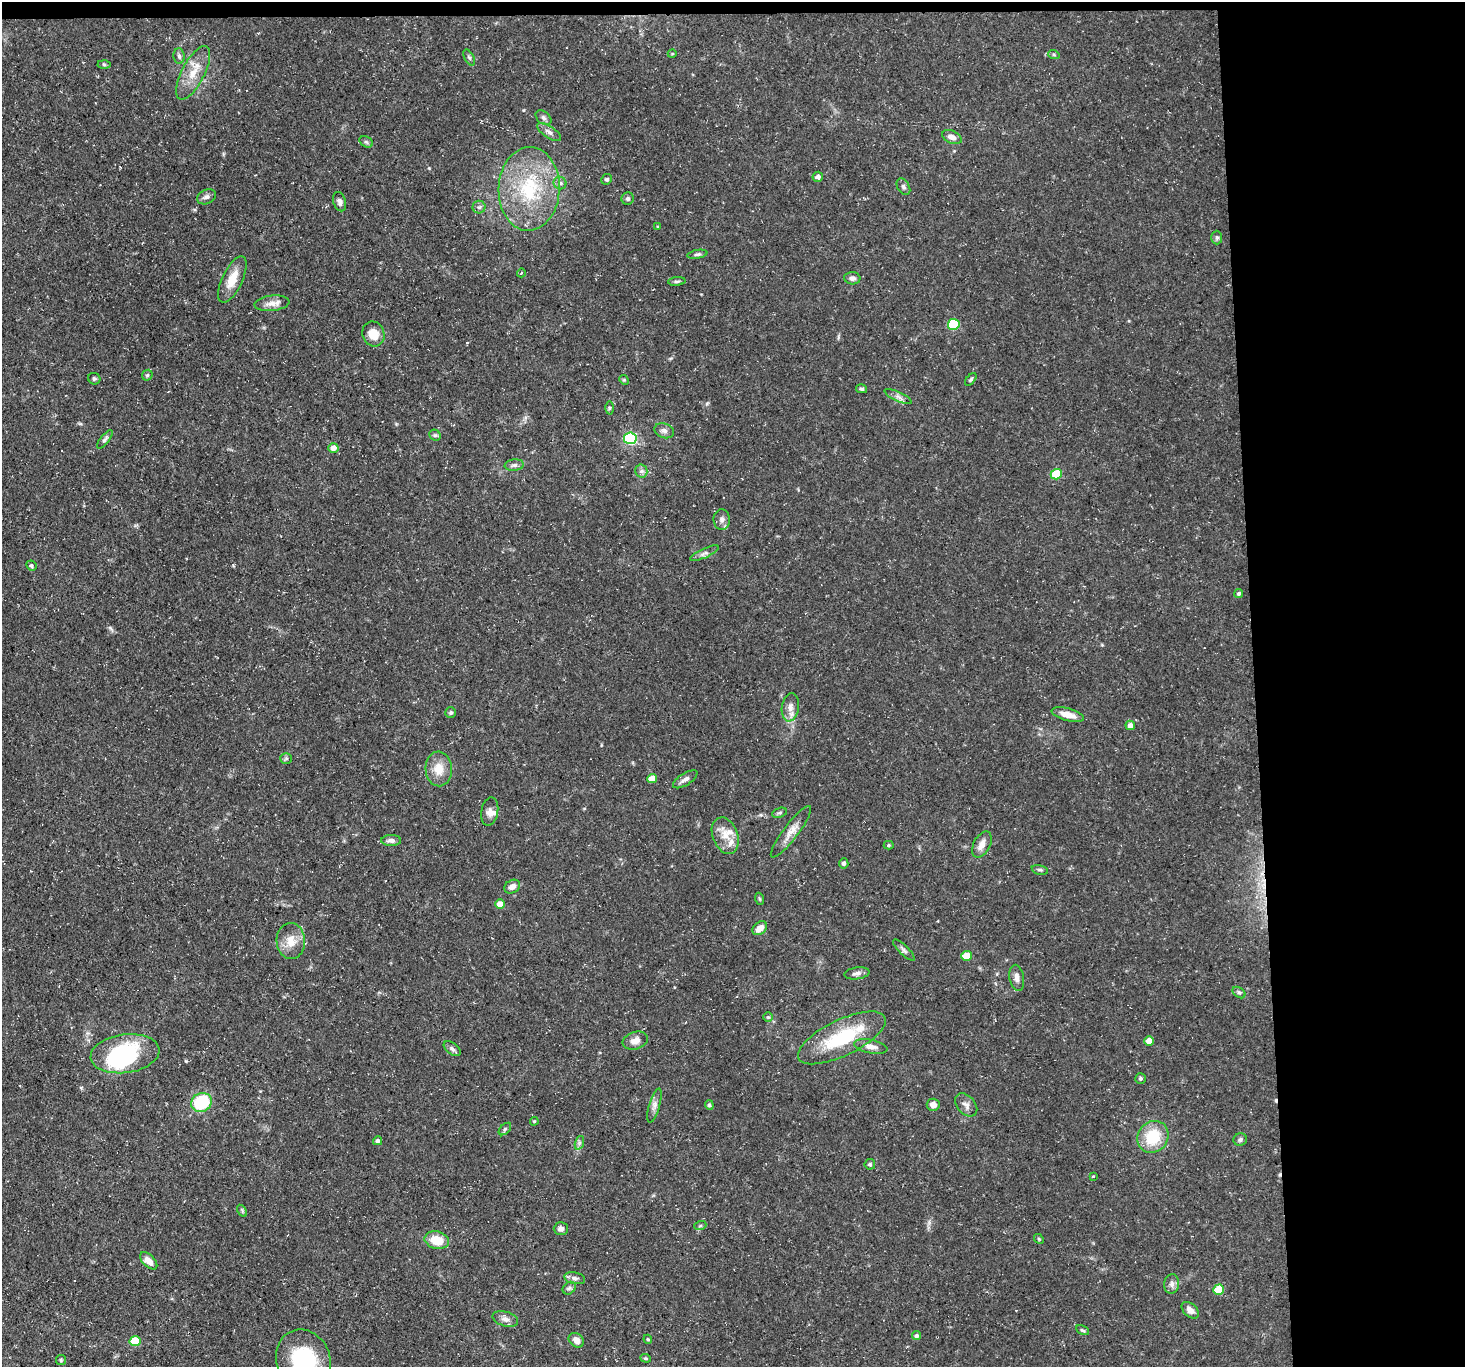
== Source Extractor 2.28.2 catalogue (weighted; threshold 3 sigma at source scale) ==
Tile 3 of 3 x 3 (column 3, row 1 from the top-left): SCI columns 2928-4390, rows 2876-4240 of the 4390 x 4362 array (HDU 1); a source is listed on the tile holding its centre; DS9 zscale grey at full resolution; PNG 1467 x 1369 px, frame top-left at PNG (2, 2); each listed source drawn as its Kron ellipse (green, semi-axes under 4 px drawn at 4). Shown black and unused: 15% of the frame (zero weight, under 3 of 5 exposures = <1% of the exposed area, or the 3 px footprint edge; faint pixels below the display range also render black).
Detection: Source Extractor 2.28.2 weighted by HDU 2 'WHT'; one run over the whole footprint, this tile lists its part. Background 0.118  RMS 0.0048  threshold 0.0217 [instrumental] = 3 sigma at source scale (4.5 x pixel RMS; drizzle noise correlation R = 1.50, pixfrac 1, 0.05/0.05 arcsec/px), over >= 5 px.
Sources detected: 123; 1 inside a brighter object's white glare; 3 cosmic-ray / hot-pixel residue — neither listed nor drawn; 3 inside a brighter listed object's ellipse — not listed separately; the other 116 listed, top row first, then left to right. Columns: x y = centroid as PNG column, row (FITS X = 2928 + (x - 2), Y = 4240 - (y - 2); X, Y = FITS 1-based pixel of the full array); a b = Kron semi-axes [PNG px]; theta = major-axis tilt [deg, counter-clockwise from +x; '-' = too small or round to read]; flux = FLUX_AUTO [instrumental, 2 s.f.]
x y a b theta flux
672 54 4 3 - 0.4
1054 55 6 3 -19 0.69
179 56 8 5 -87 1.1
469 57 9 4 -62 1.1
104 64 6 4 -2 0.73
193 73 29 11 63 9.5
544 118 9 6 -40 1.5
549 132 14 5 -33 2.2
952 137 10 6 -24 3
366 142 7 5 -30 0.94
818 177 5 5 - 1.8
607 179 5 5 - 0.77
560 183 6 6 - 1.4
903 187 9 6 -60 1.4
529 189 42 30 87 41
206 197 10 7 25 1.6
628 199 6 6 - 1.1
339 202 10 6 -72 1.7
479 207 6 6 - 1.2
658 227 4 3 - 0.5
1217 237 7 5 -90 1
697 254 10 4 10 1.1
521 273 4 3 - 0.39
852 278 8 6 -5 1.9
232 279 25 10 65 8.1
677 281 9 3 5 0.87
272 303 17 8 7 3.7
954 324 6 5 - 31
373 334 13 11 -69 7.2
147 375 6 5 - 0.78
94 379 6 5 - 0.91
971 379 7 4 52 0.79
624 380 5 4 - 0.56
862 389 6 4 -14 0.79
898 396 14 4 -25 1.9
609 408 6 4 89 0.79
664 431 10 7 -20 1.9
435 435 6 5 - 0.93
630 438 6 6 - 72
105 439 11 4 51 1.3
333 448 5 5 - 3.5
514 465 9 5 7 1.6
641 471 6 6 - 1.4
1056 474 5 5 - 19
722 520 10 8 88 2.1
705 553 15 4 25 1.8
31 566 5 5 - 1
1239 593 4 4 - 0.93
790 707 14 8 81 3.8
451 712 5 5 - 0.83
1068 715 16 6 -15 5.9
1130 725 5 4 - 2.7
286 758 6 5 - 0.92
439 769 17 13 -87 7.6
652 778 5 4 - 7.5
685 779 14 6 32 2.4
490 811 14 8 79 2.9
780 813 8 4 19 0.93
791 832 32 7 53 5.3
725 836 19 12 -69 6.8
391 841 10 5 0 2.1
889 845 5 4 - 0.59
982 845 14 8 62 4
844 863 5 4 - 1.3
1040 870 8 4 -13 1.1
512 887 8 6 31 3.4
760 899 6 4 -71 0.58
500 904 5 4 - 5.4
760 928 8 6 40 4.3
291 941 18 14 -87 7.4
904 950 14 4 -44 1.4
967 956 5 5 - 8.7
857 973 12 6 8 2
1017 978 13 7 -79 2.7
1239 992 7 5 -36 1
768 1017 5 5 - 0.7
842 1038 48 18 26 32
635 1041 13 8 18 3.6
1149 1041 5 4 - 5.7
871 1046 17 7 -11 3.1
452 1049 9 5 -37 1.4
125 1054 34 19 8 48
1140 1078 5 5 - 0.8
201 1102 10 9 - 27
654 1105 17 5 73 2.5
709 1105 5 4 - 0.95
933 1105 6 6 - 3.6
966 1105 13 9 -47 2.6
534 1121 4 3 - 0.53
505 1129 7 4 45 0.9
1153 1137 17 15 51 17
1240 1140 7 6 - 1.2
378 1141 4 4 - 1.2
579 1143 7 4 72 1.1
870 1164 5 5 - 1.1
1093 1176 3 3 - 0.42
242 1211 6 4 -58 0.79
700 1226 6 4 19 0.66
561 1229 7 6 - 2
1039 1239 5 4 - 0.58
437 1240 12 8 -13 10
149 1261 10 6 -45 3.7
575 1278 10 6 -11 1.7
1172 1284 10 7 82 1.9
569 1288 7 5 44 1
1219 1290 5 5 - 13
1190 1310 10 6 -43 3
505 1319 13 7 -15 2.7
1082 1330 7 3 -26 0.71
916 1336 5 4 - 1.2
648 1339 5 4 - 0.62
576 1340 8 6 -42 3.1
135 1341 5 5 - 15
646 1358 5 4 - 0.63
61 1360 5 5 - 0.75
303 1360 31 27 -69 37
Isophote crosses this tile's border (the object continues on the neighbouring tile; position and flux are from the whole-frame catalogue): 1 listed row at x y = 303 1360